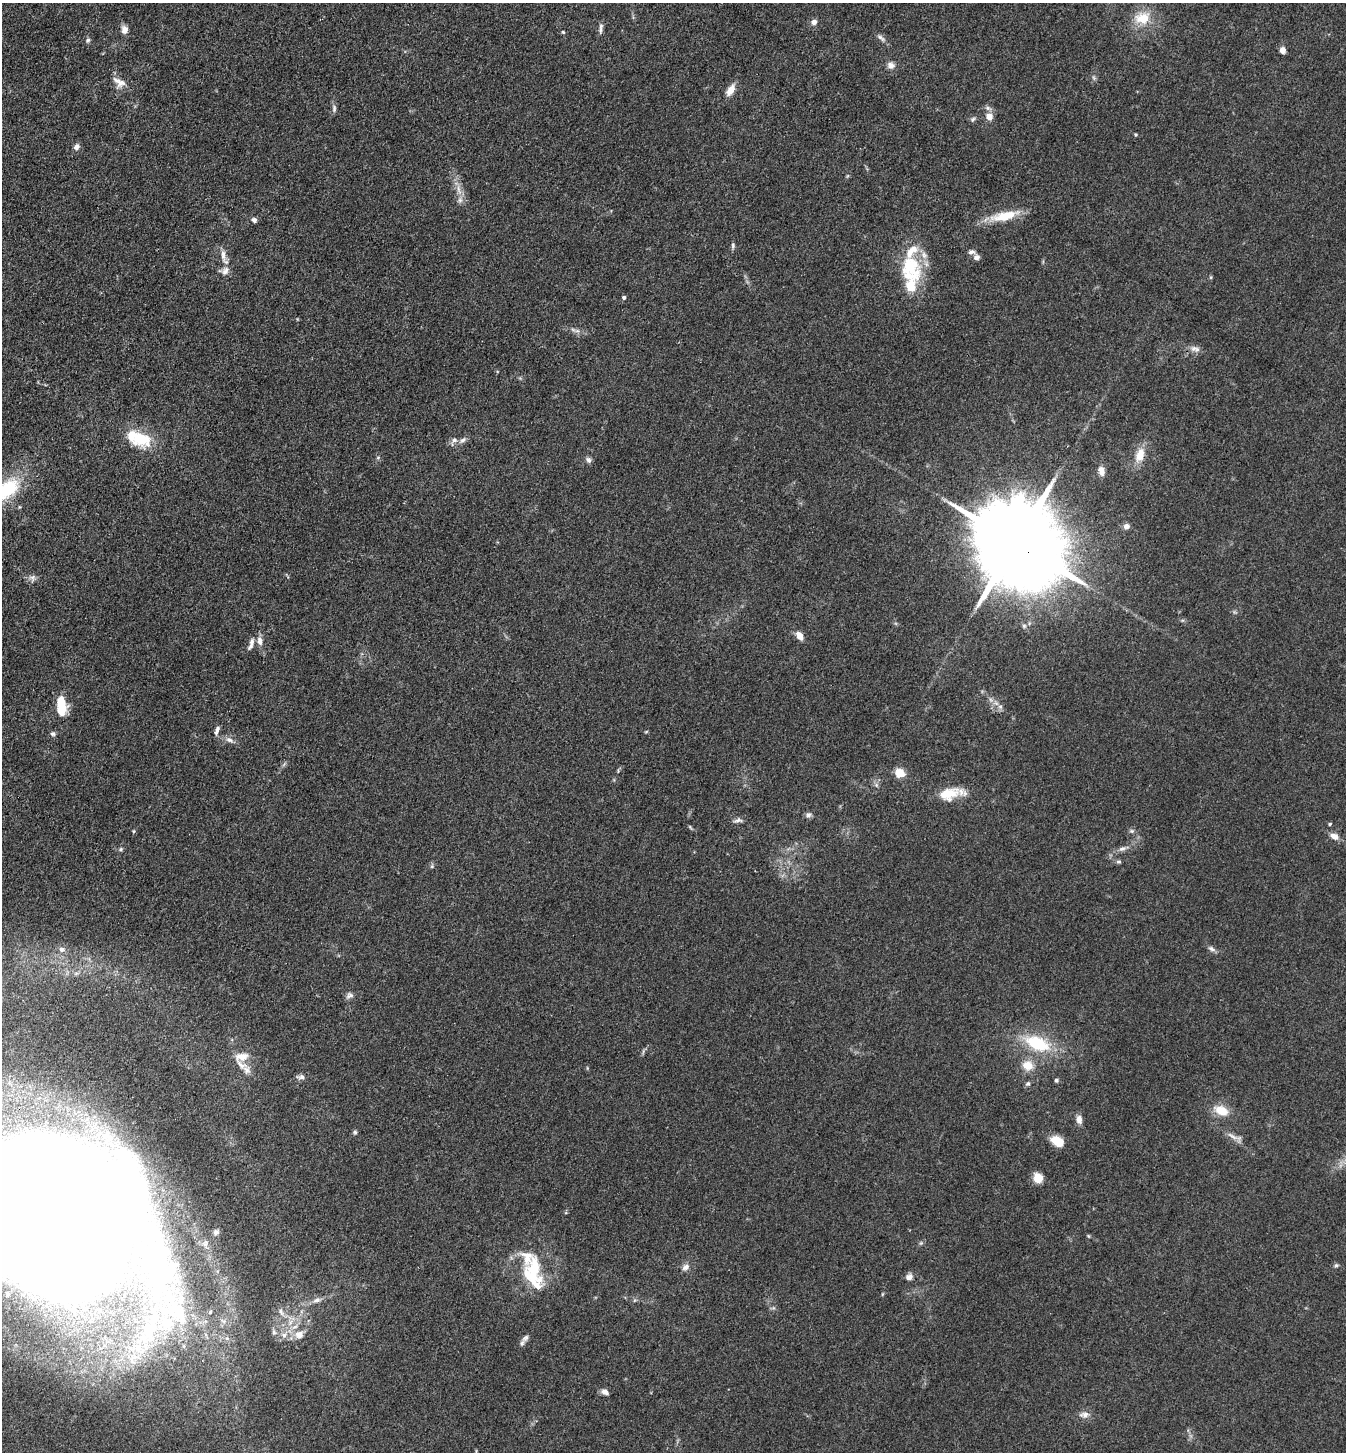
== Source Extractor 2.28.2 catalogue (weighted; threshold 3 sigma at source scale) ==
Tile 11 of 4 x 4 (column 3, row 3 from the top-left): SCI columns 2975-4318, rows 1453-2902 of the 5809 x 5802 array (HDU 1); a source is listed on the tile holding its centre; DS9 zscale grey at full resolution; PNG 1348 x 1454 px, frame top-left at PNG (2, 3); no overlay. Shown black and unused: <1% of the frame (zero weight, under 3 of 4 exposures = <1% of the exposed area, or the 3 px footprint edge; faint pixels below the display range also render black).
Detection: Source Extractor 2.28.2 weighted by HDU 2 'WHT'; one run over the whole footprint, this tile lists its part. Background 0.0789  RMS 0.0063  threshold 0.0282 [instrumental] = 3 sigma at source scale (4.5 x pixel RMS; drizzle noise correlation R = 1.50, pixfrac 1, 0.05/0.05 arcsec/px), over >= 5 px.
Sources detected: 121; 1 too faint to see at this stretch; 8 inside a brighter object's white glare — not listed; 16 inside a brighter listed object's ellipse — not listed separately; the other 96 listed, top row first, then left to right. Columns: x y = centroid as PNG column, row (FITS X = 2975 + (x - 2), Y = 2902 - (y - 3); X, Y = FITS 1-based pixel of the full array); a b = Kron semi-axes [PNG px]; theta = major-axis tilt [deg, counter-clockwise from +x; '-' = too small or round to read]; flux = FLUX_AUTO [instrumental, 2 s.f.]
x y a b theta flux
1143 18 21 16 11 16
814 22 7 6 - 2.9
124 30 10 8 -89 3.6
600 30 11 5 83 2.1
563 32 4 4 - 0.78
881 38 13 5 -40 2.4
88 40 7 6 - 1.4
1283 50 5 5 - 5.3
891 65 10 9 - 3.3
119 82 19 12 -31 6.4
731 90 14 7 59 6.6
334 108 11 6 -85 1.9
989 116 6 6 - 6.8
973 119 8 6 52 1.4
1136 135 4 4 - 0.77
76 147 8 6 53 2.5
459 190 17 5 -75 5
1004 216 39 11 13 17
254 220 6 5 - 2.2
733 246 8 5 -87 1.4
971 252 9 6 2 1.9
223 255 20 6 -81 4.5
977 257 7 6 - 2.5
909 266 37 27 -41 32
1211 277 6 4 72 0.74
624 297 4 4 - 1.5
577 331 9 4 8 1.8
1193 349 10 8 52 3.2
140 439 25 16 -12 25
454 440 8 7 - 2.3
463 440 10 6 30 2.2
1140 455 19 11 72 10
378 458 6 4 1 0.85
589 460 8 6 -46 2
1101 471 11 7 -80 4.2
8 489 36 20 44 37
1126 526 7 6 - 3
1016 543 28 19 -36 15000
33 577 8 7 - 2.3
799 636 9 6 -61 6.1
260 641 11 7 -83 3.9
252 642 11 7 76 2.6
991 700 7 4 -71 1.5
1000 707 8 6 -68 2
63 708 17 11 64 12
217 731 11 5 72 2.4
646 732 6 3 20 0.59
53 734 7 6 - 1.6
229 740 12 7 -21 3.2
899 773 11 9 -11 8.1
951 794 32 13 10 16
808 815 9 7 34 2
738 820 13 6 14 2.4
1330 824 4 3 - 0.91
690 827 7 4 -46 0.82
133 831 5 4 - 0.81
1132 831 6 5 - 1.3
1334 836 11 8 -26 4.4
121 849 6 5 - 1.1
1122 849 12 6 16 2.7
1119 862 6 6 - 1.2
432 866 6 4 47 0.97
1212 949 11 6 -27 2.2
62 950 9 7 -1 2.6
349 995 10 7 25 2.3
1037 1043 32 16 -24 33
242 1056 18 10 10 7.7
1028 1065 14 12 -18 8.8
247 1070 12 9 -81 4.2
301 1077 11 7 -4 2.5
1056 1080 5 5 - 1.2
1028 1084 6 5 - 1.3
1221 1110 17 10 -23 12
1079 1120 9 7 -82 4.1
355 1132 6 6 - 1.1
1233 1136 21 5 -28 4
1057 1141 15 10 -27 10
1038 1178 11 9 -65 7.7
55 1213 123 94 -48 3000
216 1232 8 7 - 1.8
1088 1236 6 4 -88 0.64
921 1243 6 4 45 1
527 1257 38 27 -58 25
1336 1265 6 5 - 1
686 1267 10 8 41 3.2
909 1277 9 8 - 3
882 1294 5 3 - 0.63
317 1300 11 6 13 2.9
175 1311 79 44 -65 120
281 1312 13 6 -54 3.1
274 1332 9 5 -84 1.9
299 1334 15 12 14 7.6
284 1335 9 7 -34 3.4
525 1338 13 7 52 2.7
605 1392 10 6 -37 2.9
1084 1415 15 8 5 3.9
Overlapping masked pixels (flux is a lower limit): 2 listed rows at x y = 1016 543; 55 1213
Isophote crosses this tile's border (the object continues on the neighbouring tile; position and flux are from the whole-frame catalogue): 2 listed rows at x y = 8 489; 55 1213